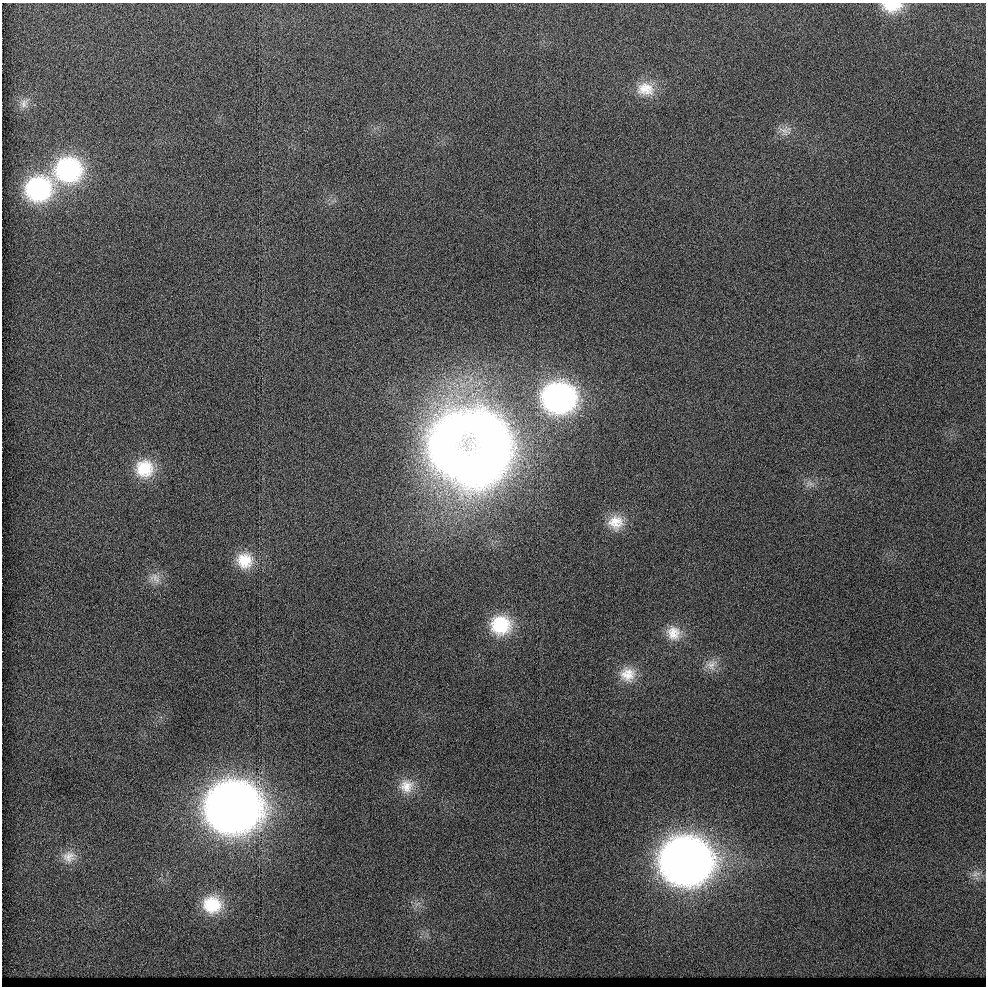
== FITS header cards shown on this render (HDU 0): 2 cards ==
NAXIS1  =                  984 / Axis length
NAXIS2  =                  984 / Axis length

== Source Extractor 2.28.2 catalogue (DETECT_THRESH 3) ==
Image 984 x 984 px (HDU 0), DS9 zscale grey, 1 PNG px = 1 image px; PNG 988 x 988 px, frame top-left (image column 1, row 984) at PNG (2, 3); no overlay
Background 2270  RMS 3.1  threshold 9.2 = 3 sigma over >= 5 px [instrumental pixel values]
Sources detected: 24; all 24 listed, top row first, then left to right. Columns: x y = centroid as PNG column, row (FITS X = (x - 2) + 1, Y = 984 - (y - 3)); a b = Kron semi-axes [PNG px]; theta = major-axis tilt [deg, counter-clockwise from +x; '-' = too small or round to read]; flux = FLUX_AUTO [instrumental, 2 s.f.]
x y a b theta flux
892 6 23 12 0 5300
645 89 24 19 -2 5300
24 103 15 11 62 1800
784 131 18 11 -23 2000
68 170 28 26 5 29000
38 189 25 23 20 27000
558 398 30 27 -2 67000
471 449 105 97 -26 220000
144 469 23 23 - 8800
809 484 14 10 12 1400
616 522 20 19 - 4800
245 560 21 21 - 6600
155 578 18 13 -35 2600
501 625 24 22 -1 12000
674 633 20 19 - 4200
711 665 18 15 41 2700
628 674 20 19 - 4500
407 786 21 19 32 4300
232 807 33 30 0 410000
69 857 21 17 4 3400
684 861 32 29 -2 340000
976 874 15 8 14 1400
417 904 11 3 29 590
212 905 24 22 -8 9400
At the frame edge (FLAGS 8, measured only in part): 1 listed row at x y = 892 6